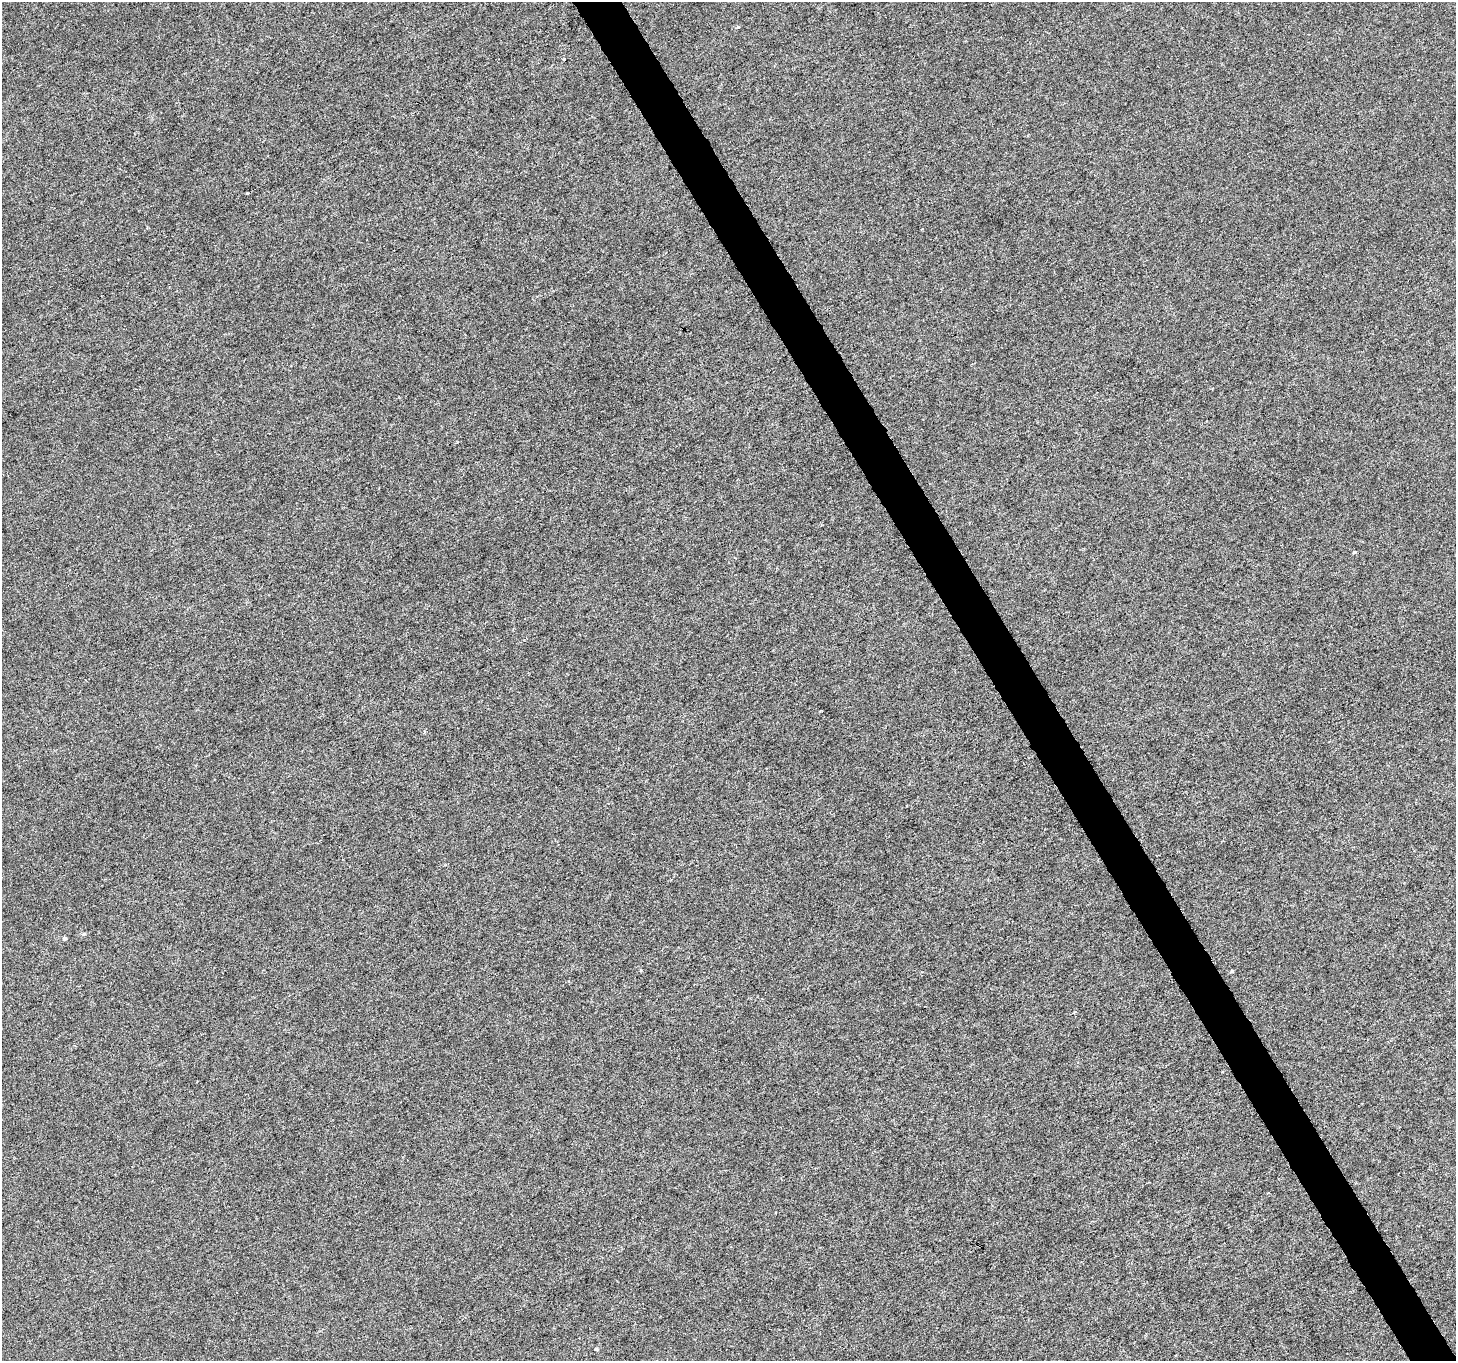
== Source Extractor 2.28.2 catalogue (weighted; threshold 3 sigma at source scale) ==
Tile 6 of 4 x 4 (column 2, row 2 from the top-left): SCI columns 1462-2915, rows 2892-4250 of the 5826 x 5721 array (HDU 1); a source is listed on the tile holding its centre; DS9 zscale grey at full resolution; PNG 1458 x 1363 px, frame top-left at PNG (2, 2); no overlay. Shown black and unused: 3% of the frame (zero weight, under 4 of 8 exposures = <1% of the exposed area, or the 3 px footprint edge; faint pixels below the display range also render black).
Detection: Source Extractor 2.28.2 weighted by HDU 2 'WHT'; one run over the whole footprint, this tile lists its part. Background 8.77e-04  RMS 0.0013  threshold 0.00533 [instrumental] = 3 sigma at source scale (4.09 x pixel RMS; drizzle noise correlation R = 1.36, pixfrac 0.8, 0.0396/0.0396 arcsec/px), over >= 5 px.
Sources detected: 7; all 7 listed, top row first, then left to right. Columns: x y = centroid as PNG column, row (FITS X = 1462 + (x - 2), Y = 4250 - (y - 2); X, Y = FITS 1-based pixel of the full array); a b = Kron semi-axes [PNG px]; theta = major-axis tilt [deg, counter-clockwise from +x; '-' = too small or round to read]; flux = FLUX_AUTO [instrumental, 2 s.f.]
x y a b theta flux
564 59 4 3 - 0.12
247 193 3 2 - 0.15
1355 552 5 4 - 0.13
83 934 5 4 - 0.18
64 938 4 4 - 0.24
1232 971 4 4 - 0.14
596 1349 5 4 - 0.23